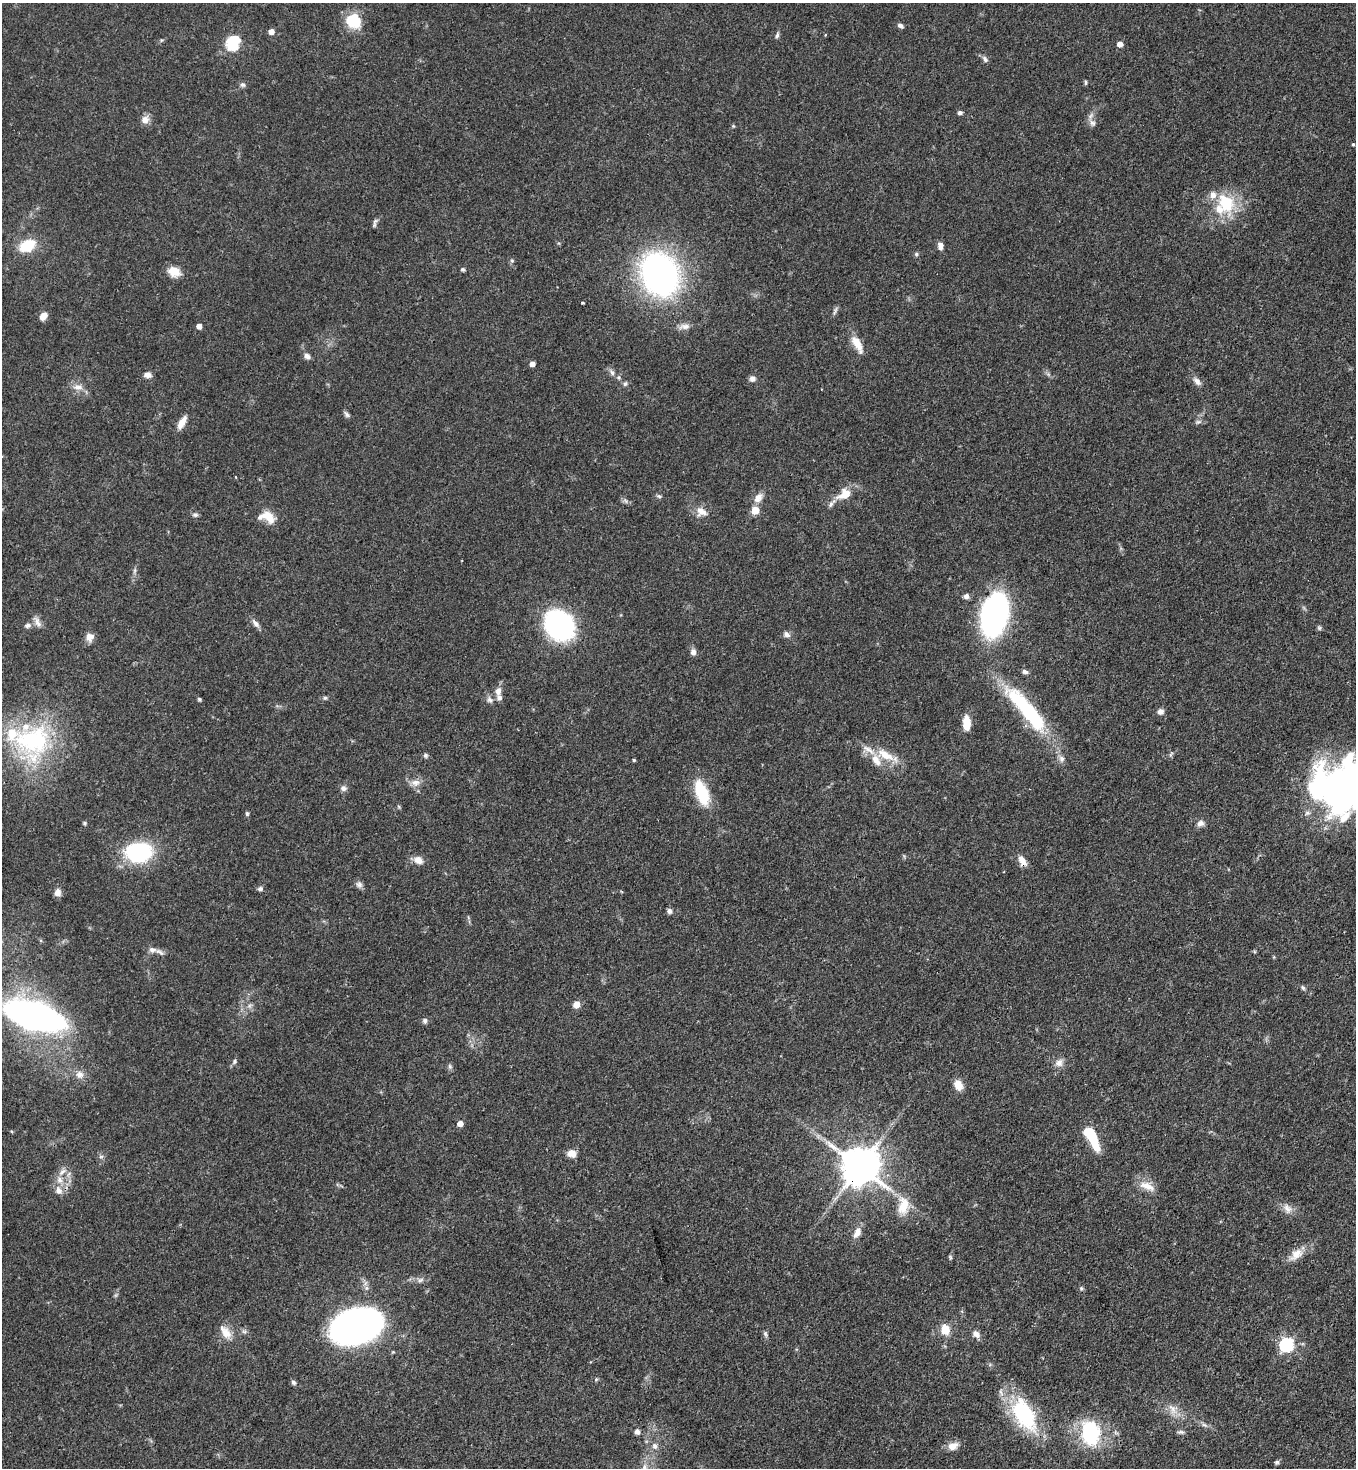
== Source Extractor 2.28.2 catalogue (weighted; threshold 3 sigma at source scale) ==
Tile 6 of 4 x 4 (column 2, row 2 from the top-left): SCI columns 1580-2933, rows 2993-4458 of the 6007 x 5985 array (HDU 1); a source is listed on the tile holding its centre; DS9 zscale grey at full resolution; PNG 1358 x 1470 px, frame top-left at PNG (2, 3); no overlay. Shown black and unused: <1% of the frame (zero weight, under 3 of 4 exposures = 7% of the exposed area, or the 3 px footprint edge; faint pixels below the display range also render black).
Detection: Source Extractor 2.28.2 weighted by HDU 2 'WHT'; one run over the whole footprint, this tile lists its part. Background 0.0745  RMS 0.0039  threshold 0.0175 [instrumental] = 3 sigma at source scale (4.5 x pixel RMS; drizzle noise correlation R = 1.50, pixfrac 1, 0.05/0.05 arcsec/px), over >= 5 px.
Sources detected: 141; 2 inside a brighter object's white glare — not listed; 9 inside a brighter listed object's ellipse — not listed separately; the other 130 listed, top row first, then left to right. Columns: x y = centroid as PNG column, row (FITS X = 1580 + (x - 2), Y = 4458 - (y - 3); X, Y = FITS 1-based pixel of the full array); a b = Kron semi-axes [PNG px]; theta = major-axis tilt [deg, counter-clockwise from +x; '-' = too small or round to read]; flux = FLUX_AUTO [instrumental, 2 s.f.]
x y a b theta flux
353 21 17 14 -39 13
900 26 7 5 -30 1.2
271 32 5 4 - 3.1
777 35 8 4 74 0.86
825 35 3 3 - 0.42
232 43 8 7 - 37
1120 44 5 5 - 2.9
985 59 9 6 -53 1.3
1085 83 7 3 90 0.56
243 85 7 6 - 1
960 113 5 4 - 1.1
145 120 10 9 - 2.8
1092 123 10 8 -59 1.8
733 126 4 4 - 0.43
1353 144 4 4 - 0.48
1226 203 31 20 -64 17
375 221 10 5 45 1.1
27 246 14 9 28 15
940 246 8 6 -83 1.9
916 254 6 5 - 0.74
512 261 6 4 -19 0.49
463 269 5 5 - 0.63
174 272 15 11 -21 5
660 274 46 37 -66 110
582 303 3 3 - 0.61
835 311 12 4 68 0.99
43 316 9 6 52 3.1
199 326 4 4 - 2.7
684 326 16 7 4 2.4
857 344 24 9 -62 5.6
307 356 7 6 - 1.8
532 364 4 4 - 2.7
612 373 8 6 -69 1.3
147 375 9 6 -6 1.8
752 378 7 7 - 1.6
1197 381 12 7 -49 1.9
625 384 6 5 - 0.79
78 387 14 7 -2 2.6
347 414 10 6 -49 0.97
182 422 15 7 61 3.9
1198 422 8 4 18 0.86
844 494 22 13 30 6.4
659 496 6 4 -18 0.66
758 498 14 9 54 2.9
626 501 7 4 -70 0.7
755 510 5 5 - 9.1
701 512 16 11 -24 3.9
195 515 7 6 - 1
267 517 21 13 -18 6.2
135 570 8 4 71 0.83
966 596 6 6 - 1.7
994 615 25 16 78 150
37 622 15 7 -66 2.1
256 623 14 6 -51 1.9
27 625 9 6 8 1.4
559 625 21 17 -49 100
1319 628 6 5 - 0.66
787 634 9 7 -37 1.6
90 637 10 9 - 2.8
693 652 8 7 - 1.8
1025 672 8 5 -17 1.1
498 691 12 8 80 2.6
325 698 6 5 - 0.7
199 699 4 4 - 0.64
490 700 9 7 -39 1.5
1028 711 62 15 -50 44
1160 712 8 7 - 1.7
966 723 15 7 -89 6.6
33 740 54 50 26 56
1171 754 7 3 53 0.62
425 755 6 6 - 0.82
885 755 27 11 -30 8.3
1061 759 10 8 -75 1.7
634 760 3 3 - 0.5
415 783 13 9 1 2.8
343 788 7 7 - 1.6
1339 788 52 46 35 180
702 793 27 12 -69 17
399 807 6 4 -72 0.47
247 814 6 5 - 0.63
84 823 5 4 - 0.52
1200 823 10 8 24 1.9
138 852 33 24 1 30
418 860 11 8 -27 3.1
1022 861 15 8 -61 3.2
359 884 9 8 - 1.4
260 889 7 6 - 1
58 892 9 7 76 2.4
669 911 7 6 - 1.2
152 950 12 7 -7 2.2
1303 988 7 5 -56 0.73
576 1004 6 6 - 3.4
34 1016 39 16 -17 240
425 1021 7 6 - 0.98
234 1062 8 6 61 0.88
1059 1063 11 10 - 2.5
450 1066 7 5 -69 0.87
80 1075 11 10 - 2.6
958 1085 11 8 -66 4.6
460 1123 5 4 - 3.2
1093 1139 26 9 -67 13
572 1153 10 8 0 3.1
101 1156 6 4 19 0.66
860 1166 11 11 - 1200
60 1180 10 8 -73 2.7
1147 1186 23 10 -23 4.9
59 1191 11 9 -74 2.8
903 1206 26 15 84 8.1
1287 1208 15 10 -62 2.9
857 1232 13 7 60 3.4
1296 1254 22 11 40 5.1
950 1258 6 4 72 0.57
420 1280 9 6 17 1.3
1081 1288 6 5 - 0.64
357 1326 32 20 16 300
945 1329 11 9 -80 5.8
225 1332 22 11 -53 4.6
765 1334 7 5 -69 0.85
976 1334 10 8 -43 2.1
1287 1345 6 6 - 75
293 1382 7 5 -45 0.95
1173 1409 18 8 -59 3.8
1024 1415 44 23 -60 34
1205 1425 10 5 -26 1.2
637 1432 7 6 - 1.6
1181 1432 10 5 -1 0.97
1090 1433 21 15 -78 36
655 1446 8 7 - 1.7
953 1446 14 9 23 3.7
1277 1462 7 5 13 0.76
Overlapping masked pixels (flux is a lower limit): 2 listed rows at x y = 1022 861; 860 1166
Isophote crosses this tile's border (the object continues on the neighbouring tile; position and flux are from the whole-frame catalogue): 2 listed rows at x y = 1339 788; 34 1016